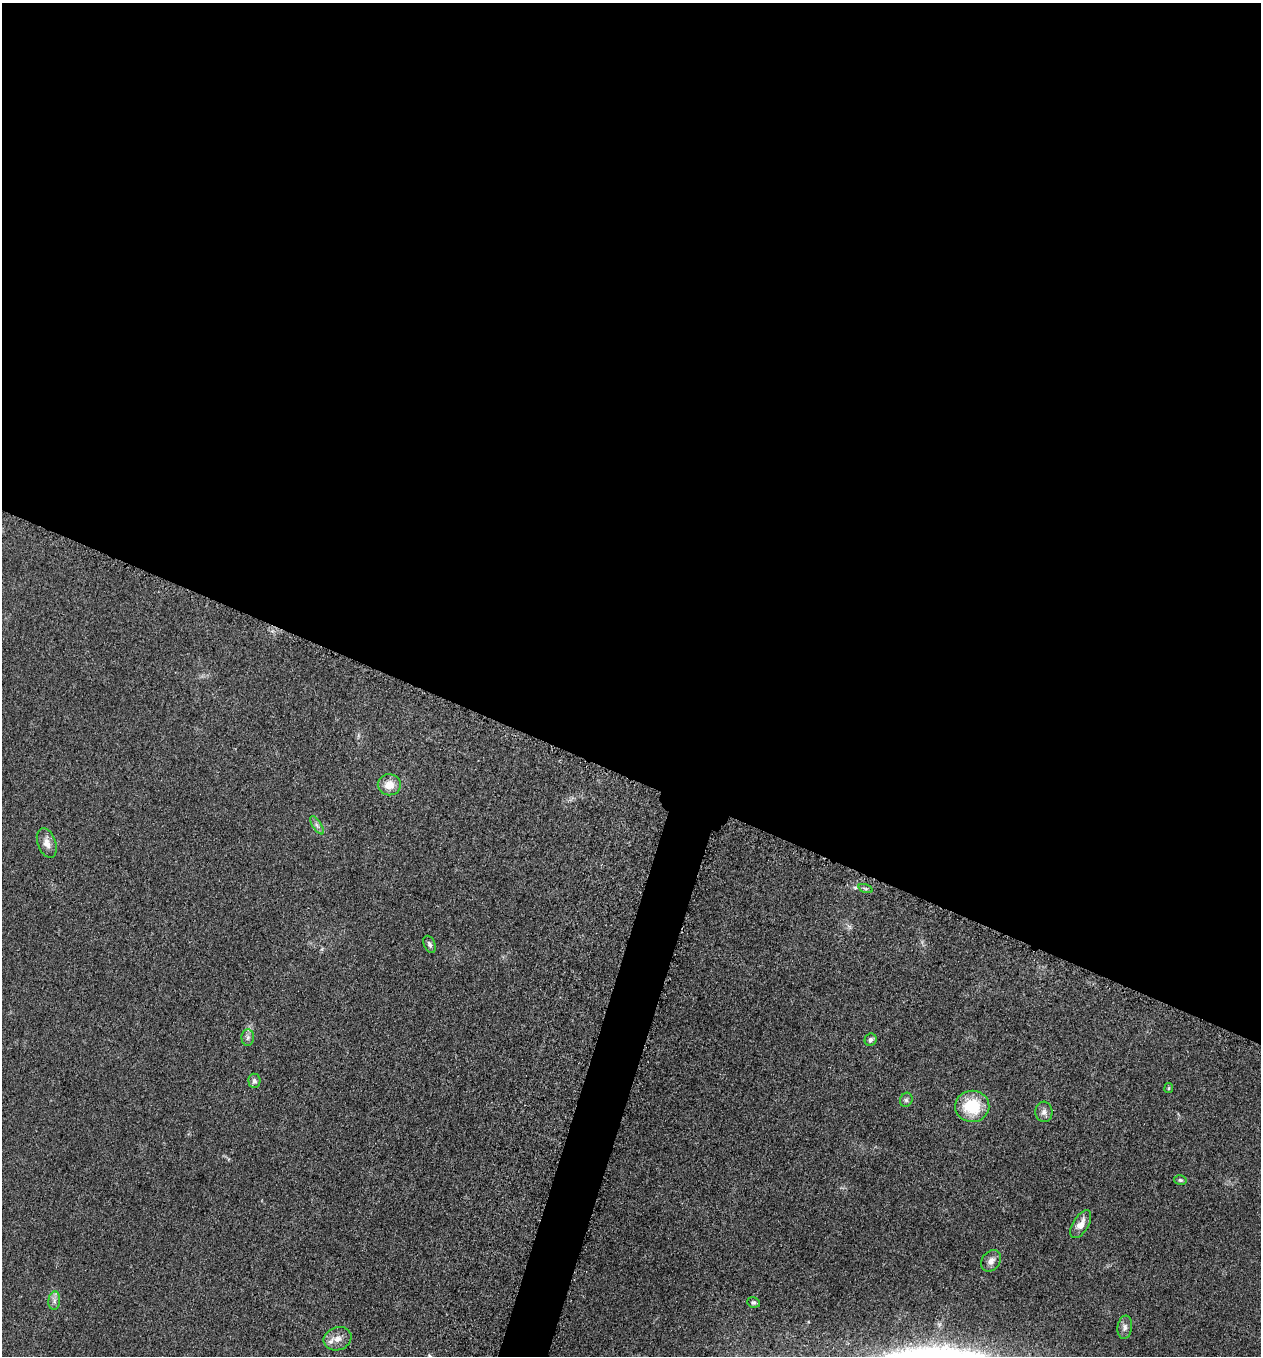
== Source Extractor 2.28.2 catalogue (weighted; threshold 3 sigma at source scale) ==
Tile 3 of 4 x 4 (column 3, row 1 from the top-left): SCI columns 2714-3972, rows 4078-5431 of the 5509 x 5463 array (HDU 1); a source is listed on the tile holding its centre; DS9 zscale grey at full resolution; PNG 1263 x 1358 px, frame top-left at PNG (2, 3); each listed source drawn as its Kron ellipse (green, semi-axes under 4 px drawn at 4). Shown black and unused: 59% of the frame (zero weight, under 3 of 5 exposures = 3% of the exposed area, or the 3 px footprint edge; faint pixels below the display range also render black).
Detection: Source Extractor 2.28.2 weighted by HDU 2 'WHT'; one run over the whole footprint, this tile lists its part. Background 0.0603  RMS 0.0062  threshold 0.028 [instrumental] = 3 sigma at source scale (4.5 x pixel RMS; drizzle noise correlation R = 1.50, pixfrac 1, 0.05/0.05 arcsec/px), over >= 5 px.
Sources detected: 19; all 19 listed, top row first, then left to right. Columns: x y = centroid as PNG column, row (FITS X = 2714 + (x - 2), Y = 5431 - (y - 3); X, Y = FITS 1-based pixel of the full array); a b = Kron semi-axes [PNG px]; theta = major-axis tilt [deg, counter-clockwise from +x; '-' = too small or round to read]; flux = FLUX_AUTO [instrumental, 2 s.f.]
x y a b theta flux
389 785 11 10 - 7.9
317 825 10 4 -56 1.9
47 843 15 9 -70 5.2
866 889 7 3 -19 1
430 944 9 5 -68 1.8
248 1038 8 6 88 2
871 1040 6 5 - 1.6
254 1081 7 6 - 1.9
1169 1088 5 4 - 0.72
906 1100 7 6 - 1.5
972 1106 17 15 -2 26
1044 1112 10 8 -85 3
1180 1180 6 5 - 1.1
1081 1224 15 8 59 5.9
991 1261 11 9 55 3.9
54 1301 9 6 84 2.4
754 1302 6 5 - 1.4
1125 1327 12 7 82 2.6
337 1339 14 11 20 5.8